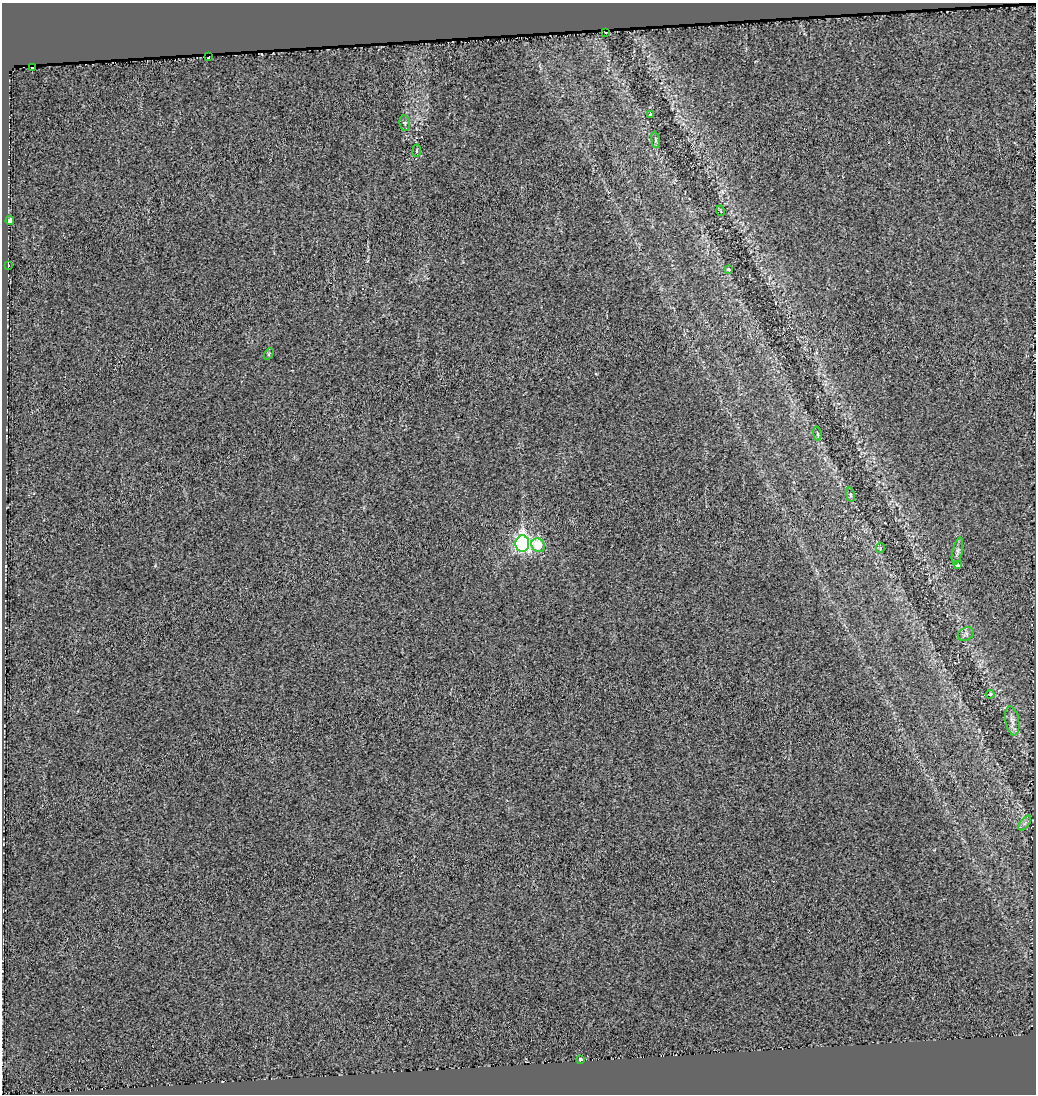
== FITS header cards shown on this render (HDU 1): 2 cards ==
NAXIS1  =                 1034
NAXIS2  =                 1092

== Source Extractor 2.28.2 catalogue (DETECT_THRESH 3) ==
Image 1034 x 1092 px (HDU 1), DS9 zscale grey, 1 PNG px = 1 image px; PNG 1038 x 1096 px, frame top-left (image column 1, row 1092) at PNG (2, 3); each listed source drawn as its Kron ellipse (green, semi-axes under 4 px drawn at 4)
Background -5.24e-04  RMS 0.019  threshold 0.0556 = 3 sigma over >= 5 px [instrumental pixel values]
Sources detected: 24; all 24 listed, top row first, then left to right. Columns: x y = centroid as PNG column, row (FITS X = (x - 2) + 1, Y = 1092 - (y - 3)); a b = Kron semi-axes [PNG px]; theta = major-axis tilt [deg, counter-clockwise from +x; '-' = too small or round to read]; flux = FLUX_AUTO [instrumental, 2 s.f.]
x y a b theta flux
606 32 3 3 - 4.4
209 57 3 2 - 3.6
33 67 3 3 - 9.5
650 115 3 3 - 3.6
405 123 8 5 -82 3
655 140 8 4 -82 2.1
417 151 6 3 82 1.2
721 211 5 3 - 1.1
10 220 4 3 - 6
8 266 3 2 - 2.5
729 270 3 3 - 1.9
269 354 6 4 61 1.5
817 434 7 3 -81 1.6
850 495 7 3 -81 1.9
522 544 8 7 - 410
538 545 7 6 - 32
880 548 5 4 - 1.4
957 551 14 5 77 4.4
957 565 4 4 - 34
966 634 8 6 28 3.4
990 694 4 3 - 1.5
1012 721 15 6 -80 6.4
1025 823 8 4 53 3
581 1059 3 3 - 12